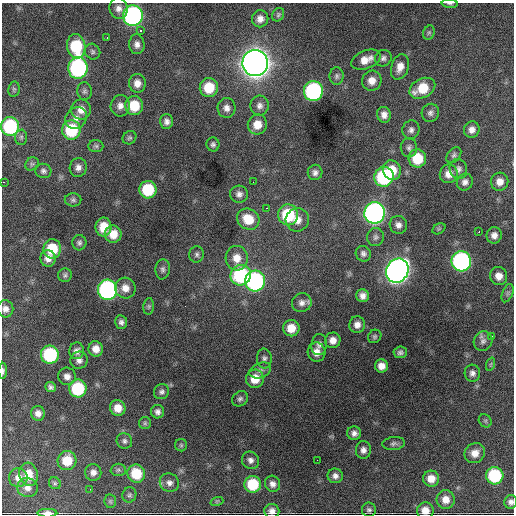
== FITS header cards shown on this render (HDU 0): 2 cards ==
NAXIS1  =                  512 / Axis length
NAXIS2  =                  512 / Axis length

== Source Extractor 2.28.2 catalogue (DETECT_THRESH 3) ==
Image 512 x 512 px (HDU 0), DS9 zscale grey, 1 PNG px = 1 image px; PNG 516 x 516 px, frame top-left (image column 1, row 512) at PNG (2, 3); each listed source drawn as its Kron ellipse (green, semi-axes under 4 px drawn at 4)
Background 2780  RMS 52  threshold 157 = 3 sigma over >= 5 px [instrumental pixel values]
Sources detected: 155; all 155 listed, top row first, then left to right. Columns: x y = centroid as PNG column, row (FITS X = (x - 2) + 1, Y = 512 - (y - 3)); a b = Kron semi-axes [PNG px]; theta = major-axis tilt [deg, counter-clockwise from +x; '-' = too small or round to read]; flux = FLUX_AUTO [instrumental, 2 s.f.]
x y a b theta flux
450 4 8 3 -4 5.9e+03
118 8 10 9 - 2.2e+04
278 15 7 5 59 6.7e+03
133 16 10 10 - 9.4e+05
260 19 8 8 - 2.3e+04
140 30 3 2 - 4.9e+03
429 33 7 5 68 7.2e+03
107 37 3 2 - 4.7e+03
137 44 10 7 -86 1.9e+04
76 46 12 9 -79 1.9e+05
92 52 8 7 - 9.8e+03
383 58 8 8 - 1.3e+04
366 60 15 9 22 4.2e+04
255 63 13 13 - 5.3e+06
400 67 13 8 72 3.5e+04
78 68 11 9 87 6.1e+05
337 76 9 7 90 1.0e+04
372 81 10 9 - 3.2e+04
137 83 9 8 - 2.8e+04
209 88 9 9 - 9.9e+04
422 88 14 9 28 9.7e+04
14 89 7 5 79 6.8e+03
84 91 9 7 88 1.1e+04
313 91 10 9 - 5.7e+05
120 106 11 9 78 2.3e+04
134 106 9 9 - 9.8e+04
259 106 10 9 - 1.8e+04
226 108 10 9 - 2.0e+04
81 110 10 10 - 3.2e+04
430 113 9 8 - 1.4e+04
384 115 8 7 - 2.1e+04
76 118 12 10 43 2.3e+04
166 121 7 6 - 1.5e+04
257 125 10 9 - 4.7e+04
10 126 9 9 - 3.1e+05
71 130 9 9 - 1.9e+05
411 130 9 8 - 1.5e+04
472 130 8 7 - 2.2e+04
21 137 7 6 - 8.7e+03
129 138 7 6 - 7.5e+03
213 144 7 6 - 9.1e+03
96 146 7 6 - 8.2e+03
409 148 9 8 - 1.3e+04
454 155 9 6 50 9.7e+03
417 158 9 9 - 1.1e+05
32 164 7 6 - 8.2e+03
78 167 9 8 - 1.9e+04
458 169 10 8 -72 1.5e+04
392 170 10 9 - 6.9e+04
43 171 8 7 - 1.1e+04
315 172 8 7 - 1.5e+04
449 174 9 9 - 3.2e+04
384 177 10 9 - 3.5e+05
3 182 3 2 - 4.2e+03
253 182 2 2 - 1.7e+03
465 182 8 8 - 1.7e+04
500 182 9 8 - 2.8e+04
148 190 8 8 - 1.5e+05
239 194 9 8 - 1.6e+04
73 200 8 6 0 9.2e+03
267 208 3 2 - 3.6e+03
374 213 10 10 - 1.5e+06
288 215 10 10 - 2.0e+05
248 219 12 10 -34 7.5e+04
297 220 12 11 - 3.5e+04
398 225 9 8 - 1.8e+04
104 227 9 8 - 5.7e+04
439 229 7 5 31 5.5e+03
479 231 2 2 - 2.6e+03
113 234 9 8 - 4.7e+04
494 235 8 7 - 2.0e+04
375 237 9 8 - 1.2e+04
79 243 7 7 - 9.8e+03
52 249 9 9 - 1.1e+05
197 254 8 7 - 9.6e+03
363 254 8 7 - 1.3e+04
48 258 8 7 - 2.5e+04
237 258 12 11 - 4.5e+04
461 261 10 10 - 7.9e+05
163 269 10 7 84 1.2e+04
397 271 12 10 57 2.6e+06
65 275 7 7 - 8.5e+03
241 275 10 10 - 3.5e+05
499 276 9 8 - 2.9e+04
255 281 10 10 - 6.6e+05
125 288 10 10 - 3.3e+04
107 290 10 9 - 7.7e+05
508 293 9 5 67 8.8e+03
363 296 6 6 - 1.9e+04
302 303 10 9 - 1.9e+04
149 306 8 5 84 6.8e+03
5 309 8 8 - 1.9e+04
121 322 7 6 - 1.2e+04
357 325 8 8 - 2.1e+04
291 328 8 8 - 5.1e+04
375 336 7 6 - 7.4e+03
491 336 2 2 - 2.6e+03
333 340 8 7 - 2.6e+04
483 341 10 9 - 1.6e+04
319 345 10 8 83 1.6e+04
96 349 8 7 - 3.0e+04
77 351 8 7 - 1.8e+04
317 352 9 9 - 3.2e+04
400 352 6 6 - 8.7e+03
50 355 9 9 - 2.9e+05
264 358 10 7 -85 1.3e+04
79 360 9 8 - 1.7e+04
491 364 7 4 71 5.6e+03
381 366 6 6 - 2.8e+04
260 370 11 7 20 1.6e+04
3 371 8 3 88 9.2e+03
472 373 8 7 - 1.5e+04
67 376 9 8 - 2.1e+04
255 379 9 9 - 5.7e+04
51 387 5 5 - 9.6e+03
78 388 9 8 - 2.0e+05
162 392 8 7 - 1.1e+04
240 399 8 7 - 1.1e+04
118 408 8 7 - 4.0e+04
158 412 7 6 - 1.4e+04
38 413 7 7 - 2.0e+04
485 421 7 6 - 7.2e+03
145 423 6 6 - 6.6e+03
354 433 7 6 - 1.6e+04
124 441 8 7 - 1.0e+04
394 444 11 6 6 1.2e+04
181 445 6 6 - 6.5e+03
363 450 9 7 -89 1.6e+04
475 453 10 9 - 3.4e+04
67 460 9 9 - 7.8e+04
250 460 9 8 - 1.6e+04
317 460 3 2 - 2.5e+03
118 470 7 6 - 8.3e+03
93 472 8 8 - 1.9e+04
28 474 12 9 -76 5.4e+04
136 474 9 8 - 1.0e+05
335 476 7 7 - 1.6e+04
495 476 9 8 - 2.2e+05
18 478 9 9 - 2.6e+04
431 479 8 8 - 3.8e+04
55 483 6 5 - 6.5e+03
169 483 10 9 - 1.9e+04
253 484 8 8 - 1.4e+05
273 484 8 7 - 1.8e+04
27 488 10 9 - 2.3e+04
90 489 3 2 - 3.0e+03
129 495 8 7 - 8.2e+03
446 499 9 9 - 3.4e+04
110 501 7 6 - 6.4e+03
217 501 6 4 18 4.3e+03
511 502 7 6 - 1.3e+04
369 510 7 7 - 9.1e+03
272 511 7 7 - 1.9e+04
425 511 8 8 - 3.5e+04
47 513 10 4 0 2.4e+04
At the frame edge (FLAGS 8, measured only in part): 7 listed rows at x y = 450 4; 3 182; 3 371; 511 502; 272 511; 425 511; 47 513